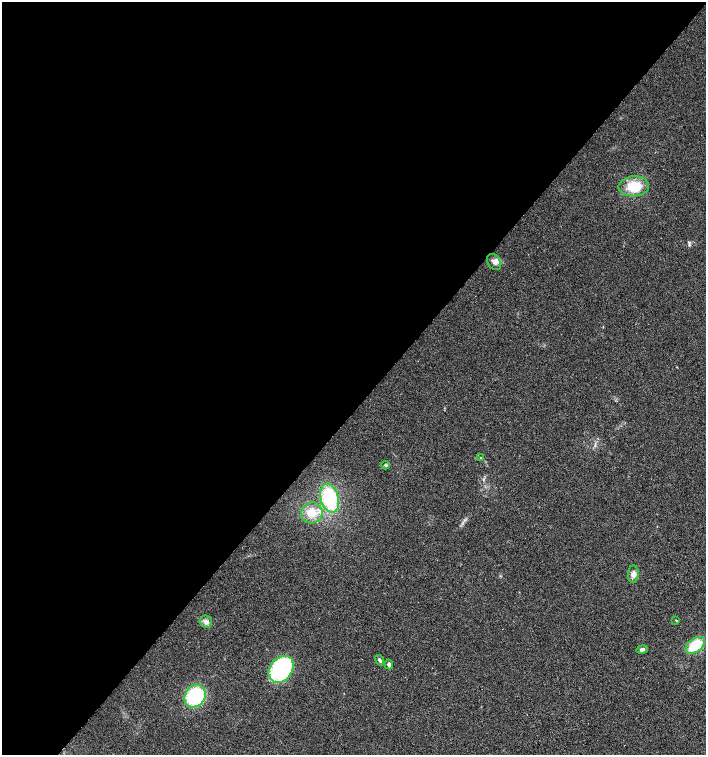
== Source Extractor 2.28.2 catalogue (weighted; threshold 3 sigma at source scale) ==
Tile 5 of 4 x 4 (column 1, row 2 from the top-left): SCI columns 166-1573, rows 3013-4517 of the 6027 x 6021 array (HDU 1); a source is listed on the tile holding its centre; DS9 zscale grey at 2 x 2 block average (1 PNG px = mean of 2 x 2 image px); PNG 708 x 757 px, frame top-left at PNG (2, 2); each listed source drawn as its Kron ellipse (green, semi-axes under 4 px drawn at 4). Shown black and unused: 54% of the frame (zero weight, under 2 of 3 exposures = <1% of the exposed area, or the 3 px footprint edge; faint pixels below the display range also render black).
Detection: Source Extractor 2.28.2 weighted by HDU 2 'WHT'; one run over the whole footprint, this tile lists its part. Background 0.0392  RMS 0.008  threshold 0.0359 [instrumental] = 3 sigma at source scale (4.5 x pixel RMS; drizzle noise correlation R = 1.50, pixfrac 1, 0.0396/0.0396 arcsec/px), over >= 5 px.
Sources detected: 16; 1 inside a brighter listed object's ellipse — not listed separately; the other 15 listed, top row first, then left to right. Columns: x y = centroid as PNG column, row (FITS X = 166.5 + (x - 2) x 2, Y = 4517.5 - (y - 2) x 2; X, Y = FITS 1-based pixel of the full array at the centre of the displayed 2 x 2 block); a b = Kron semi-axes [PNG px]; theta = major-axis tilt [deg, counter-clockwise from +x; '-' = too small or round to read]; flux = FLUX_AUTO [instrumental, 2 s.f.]
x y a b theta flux
634 186 15 10 3 48
494 262 9 6 -59 8.1
481 458 3 2 - 1.2
385 465 4 3 - 2.8
329 498 15 9 -74 130
312 513 11 10 - 29
633 574 9 5 85 8.9
676 620 3 2 - 1.3
206 622 6 6 - 7.6
695 645 11 6 37 57
642 649 6 3 12 4.9
380 660 5 3 - 3.8
389 664 5 3 - 5.3
281 669 14 11 53 200
195 696 12 10 54 150
Diffuse or blended objects may show on this block-average render without a row.